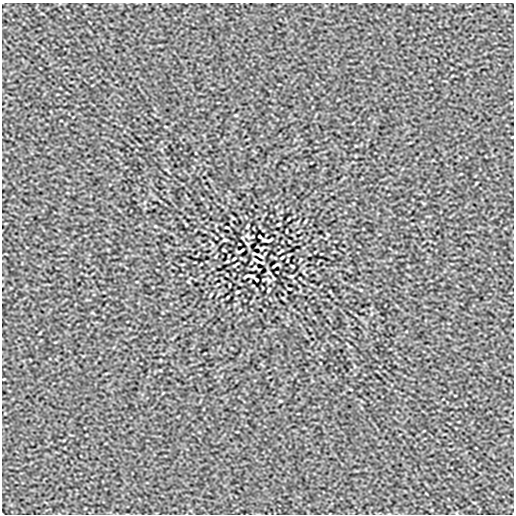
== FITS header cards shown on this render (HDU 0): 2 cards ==
NAXIS1  =                  512
NAXIS2  =                  512

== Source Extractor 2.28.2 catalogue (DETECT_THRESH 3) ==
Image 512 x 512 px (HDU 0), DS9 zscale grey, 1 PNG px = 1 image px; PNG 516 x 516 px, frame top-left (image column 1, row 512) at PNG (2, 3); no overlay
Background 2.94e-08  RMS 3.2e-06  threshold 9.71e-06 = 3 sigma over >= 5 px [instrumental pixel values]
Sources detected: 22; all 22 listed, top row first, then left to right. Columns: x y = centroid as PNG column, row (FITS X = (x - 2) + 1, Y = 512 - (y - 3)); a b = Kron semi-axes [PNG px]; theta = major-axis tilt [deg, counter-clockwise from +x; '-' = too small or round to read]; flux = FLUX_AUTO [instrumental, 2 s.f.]
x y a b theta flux
279 224 4 2 - 2.2e-04
248 226 4 2 - 2.1e-04
227 227 3 2 - 1.5e-04
260 236 3 2 - 1.9e-04
225 240 6 3 0 1.9e-04
267 240 10 3 3 4.0e-04
261 248 4 2 - 2.0e-04
224 250 3 2 - 1.9e-04
241 251 6 2 31 3.0e-04
260 256 6 2 -34 3.3e-04
282 257 3 2 - 1.5e-04
234 259 3 2 - 1.5e-04
256 260 6 2 -34 3.4e-04
275 265 6 2 31 3.0e-04
292 266 3 2 - 1.9e-04
255 268 4 2 - 2.0e-04
249 276 10 3 3 4.0e-04
291 276 6 3 0 1.9e-04
256 280 3 2 - 1.9e-04
289 289 3 2 - 1.5e-04
268 290 4 2 - 2.1e-04
237 292 4 2 - 2.2e-04